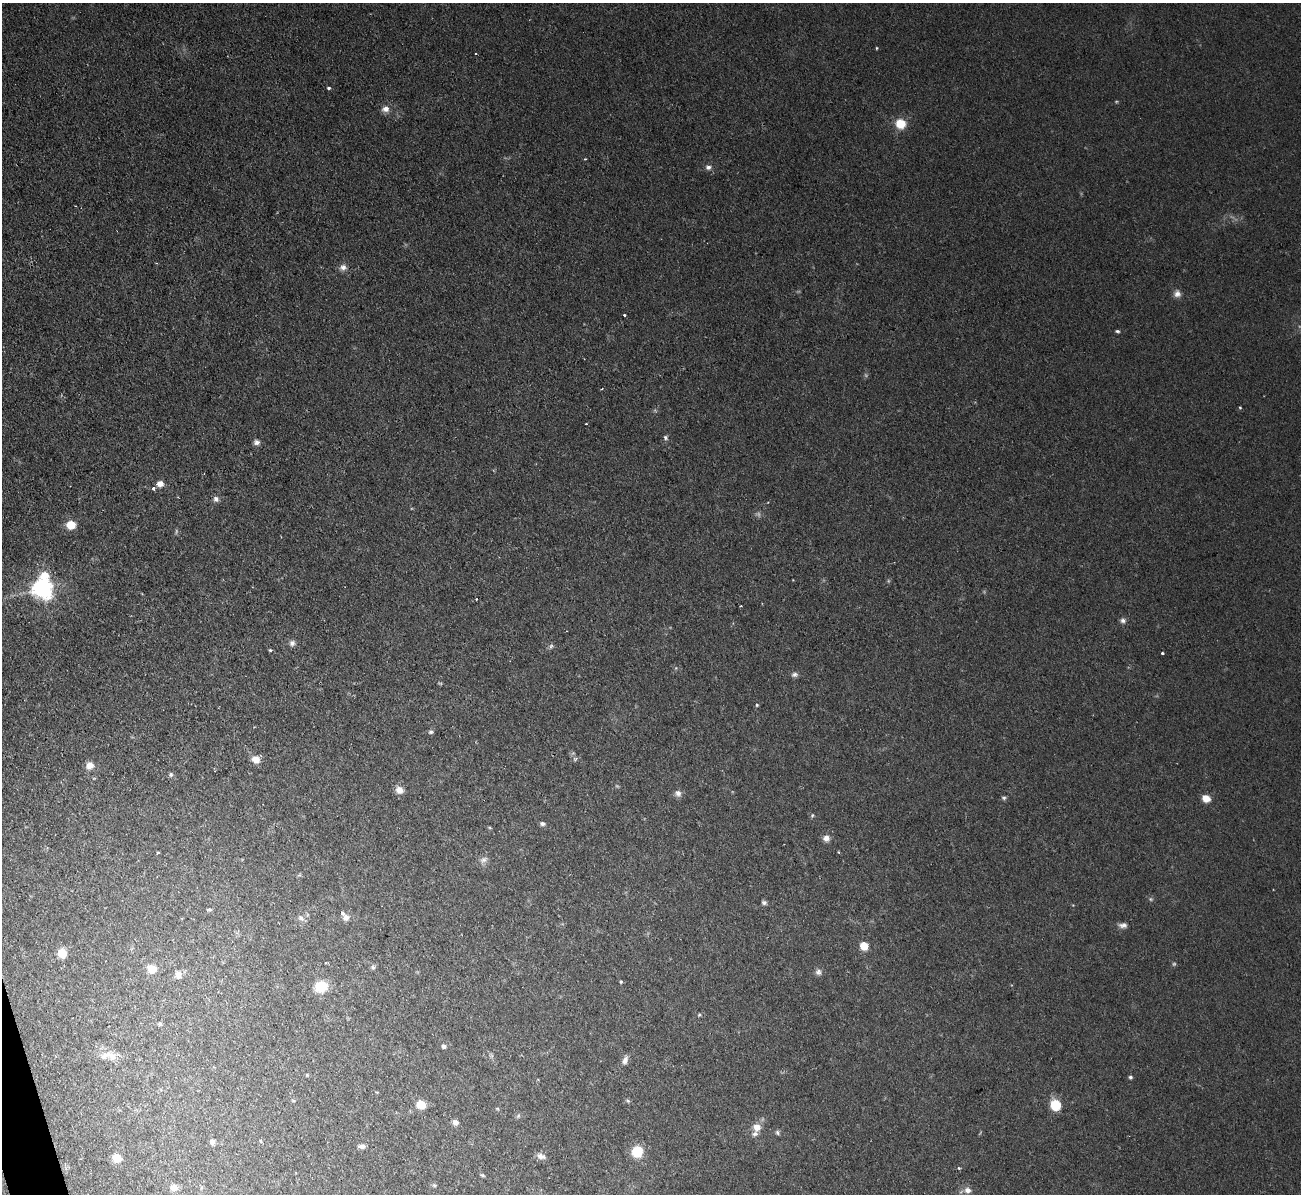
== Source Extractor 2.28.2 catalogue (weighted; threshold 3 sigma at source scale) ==
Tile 7 of 4 x 4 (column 3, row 2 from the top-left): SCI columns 2597-3895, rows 2527-3718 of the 5208 x 5178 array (HDU 1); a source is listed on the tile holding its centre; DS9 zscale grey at full resolution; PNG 1303 x 1196 px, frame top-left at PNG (2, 3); no overlay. Shown black and unused: <1% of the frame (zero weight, under 2 of 3 exposures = <1% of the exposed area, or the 3 px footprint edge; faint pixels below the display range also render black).
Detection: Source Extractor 2.28.2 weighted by HDU 2 'WHT'; one run over the whole footprint, this tile lists its part. Background 0.0582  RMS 0.0063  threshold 0.0282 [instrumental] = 3 sigma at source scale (4.5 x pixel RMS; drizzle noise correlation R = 1.50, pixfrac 1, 0.05/0.05 arcsec/px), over >= 5 px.
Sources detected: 101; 11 too faint to see at this stretch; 3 cosmic-ray / hot-pixel residue — not listed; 2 inside a brighter listed object's ellipse — not listed separately; the other 85 listed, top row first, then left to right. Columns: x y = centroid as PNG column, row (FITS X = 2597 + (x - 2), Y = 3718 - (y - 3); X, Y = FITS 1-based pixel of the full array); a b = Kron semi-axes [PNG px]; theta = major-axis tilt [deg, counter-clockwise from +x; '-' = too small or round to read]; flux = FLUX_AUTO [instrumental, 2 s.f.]
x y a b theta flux
877 48 4 3 - 0.59
329 88 4 3 - 1
385 109 10 8 -6 4.4
900 124 8 7 - 18
585 159 3 3 - 0.8
708 167 8 7 - 2.5
343 267 10 9 - 3.5
1177 293 10 9 - 3.5
624 315 3 3 - 3.9
1117 331 5 4 - 1.1
602 389 3 3 - 0.65
1240 407 4 3 - 0.68
665 438 7 6 - 1.6
257 442 8 7 - 2.6
160 484 7 6 - 4.7
154 488 5 4 - 1.9
216 499 8 7 - 2.5
71 525 8 7 - 14
44 575 9 8 - 12
42 588 7 7 - 440
741 606 3 3 - 0.57
1123 620 8 7 - 2.3
292 643 8 8 - 2.5
270 650 4 4 - 0.78
1162 653 3 3 - 1.3
794 675 9 6 8 2.2
757 705 4 4 - 0.82
431 732 6 5 - 1.3
256 759 10 8 -27 6.3
90 765 9 8 - 5.3
171 774 6 5 - 1.3
399 790 10 9 - 4.9
678 793 10 8 -48 3.1
1004 798 6 5 - 1.2
1206 798 7 6 - 7.8
812 815 6 4 69 0.94
542 823 7 5 -8 1.9
490 828 6 3 -19 0.7
826 838 8 8 - 3.8
158 852 3 3 - 0.99
839 852 3 2 - 0.97
483 860 12 8 26 3.3
299 875 7 4 43 0.88
1151 899 7 5 -21 1.1
764 902 7 5 -32 1.7
209 909 6 5 - 1.3
301 918 11 6 -45 2.6
346 918 11 8 23 3.4
1123 925 12 7 0 2.9
864 946 6 6 - 13
62 953 9 8 - 12
373 967 6 6 - 1.4
152 969 8 7 - 13
818 972 9 8 - 2.5
178 975 11 9 -70 4.6
621 982 5 4 - 0.81
321 987 8 7 - 28
699 1015 5 5 - 0.89
160 1024 6 6 - 1.3
443 1046 5 5 - 2.8
109 1055 26 12 -2 8.7
491 1055 8 6 -68 1.4
625 1060 12 6 68 3.5
307 1075 5 4 - 0.75
1130 1077 5 4 - 1.2
293 1101 6 3 -3 0.73
628 1101 7 4 -31 1.1
421 1105 11 9 -22 8.5
1055 1105 8 7 - 26
497 1109 6 4 -30 0.74
518 1116 6 6 - 1.3
455 1122 7 6 - 2.7
757 1127 11 10 - 6.3
777 1133 7 5 -50 1.4
261 1141 6 3 -71 0.65
212 1142 7 6 - 2.8
362 1146 9 5 -5 2.8
637 1152 9 9 - 23
541 1156 13 8 -24 3.5
116 1158 8 7 - 9.7
959 1168 4 3 - 0.9
482 1175 7 4 -15 1
434 1185 7 5 -14 1.1
174 1188 9 8 - 4.9
968 1190 9 8 - 4.4